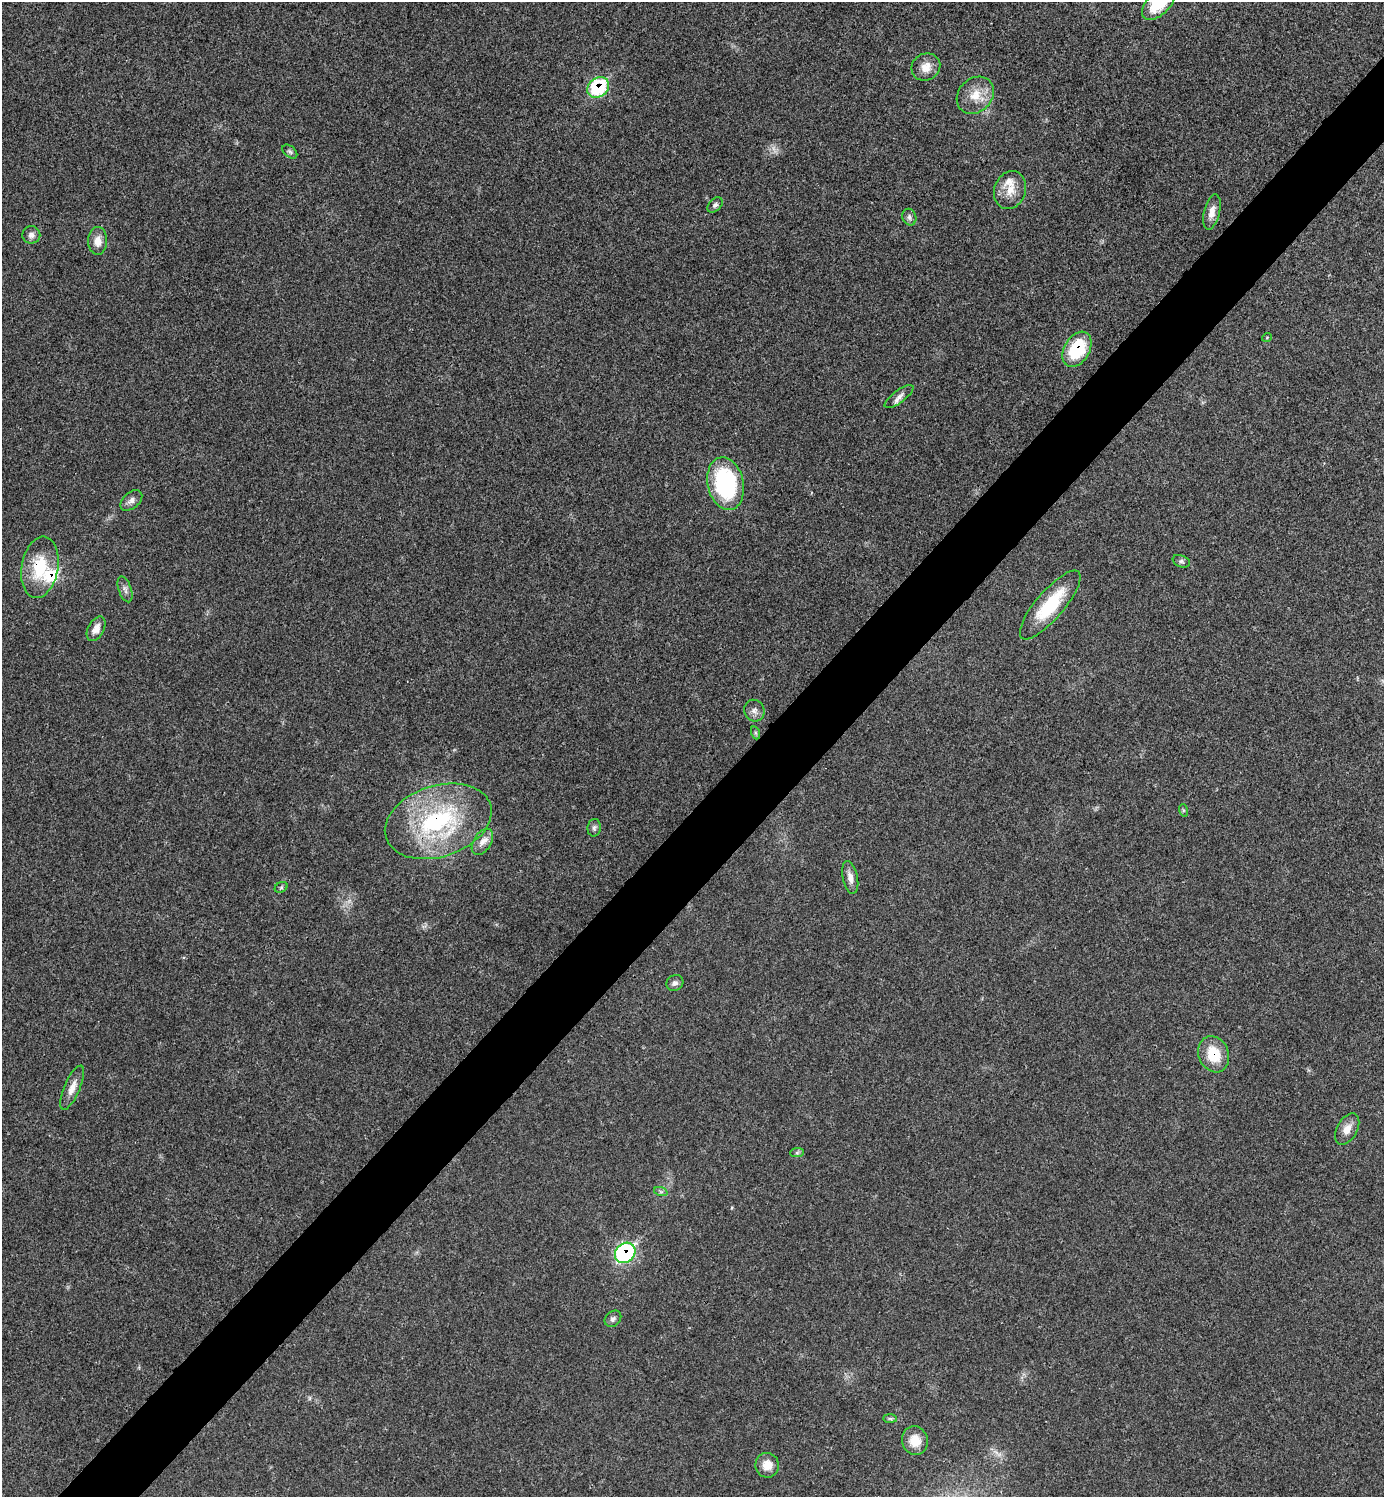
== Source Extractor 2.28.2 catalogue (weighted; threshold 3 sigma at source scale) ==
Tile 7 of 4 x 4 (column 3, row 2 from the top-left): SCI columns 2924-4305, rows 2996-4490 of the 5987 x 5987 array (HDU 1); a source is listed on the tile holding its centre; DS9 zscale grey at full resolution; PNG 1386 x 1499 px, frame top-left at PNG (2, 2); each listed source drawn as its Kron ellipse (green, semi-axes under 4 px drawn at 4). Shown black and unused: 5% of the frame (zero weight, under 3 of 4 exposures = <1% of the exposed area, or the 3 px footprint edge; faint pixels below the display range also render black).
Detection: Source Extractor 2.28.2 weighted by HDU 2 'WHT'; one run over the whole footprint, this tile lists its part. Background 0.0192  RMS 0.004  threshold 0.0181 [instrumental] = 3 sigma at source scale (4.5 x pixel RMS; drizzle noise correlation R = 1.50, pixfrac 1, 0.05/0.05 arcsec/px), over >= 5 px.
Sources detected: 43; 1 too faint to see at this stretch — neither listed nor drawn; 2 inside a brighter listed object's ellipse — not listed separately; the other 40 listed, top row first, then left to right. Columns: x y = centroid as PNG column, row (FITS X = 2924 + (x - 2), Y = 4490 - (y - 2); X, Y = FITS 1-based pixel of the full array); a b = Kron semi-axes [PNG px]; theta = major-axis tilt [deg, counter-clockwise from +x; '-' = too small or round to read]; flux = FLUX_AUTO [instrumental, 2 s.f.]
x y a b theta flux
1159 3 21 11 46 18
926 67 15 13 33 4.7
598 87 12 9 40 28
975 95 20 16 45 7.8
290 152 8 5 -41 0.86
1010 190 19 15 70 6.3
715 205 9 6 45 1.1
1212 212 18 7 76 3.6
909 217 8 7 - 1.3
31 235 9 8 - 1.8
98 241 14 9 89 4
1267 337 5 3 - 0.32
1077 349 19 12 59 21
899 396 17 6 37 2.3
726 484 27 18 -78 48
131 500 13 8 41 2
1181 561 9 6 -22 0.99
40 567 31 18 80 17
125 589 13 6 -71 1.6
1050 605 44 14 49 20
96 629 13 8 61 3.4
754 711 11 10 - 2.2
756 733 7 4 -71 0.62
1183 810 6 4 -71 0.56
438 821 55 35 18 59
594 828 9 6 82 1.1
482 842 14 9 58 3.2
850 877 16 7 -78 2.9
281 887 7 5 30 0.67
675 983 9 7 34 1.5
1214 1054 19 15 -66 11
72 1088 24 8 67 4
1347 1129 17 10 60 4
797 1153 7 4 1 0.84
661 1192 7 4 -19 0.8
625 1253 11 9 44 61
613 1319 9 7 43 1.2
890 1419 7 4 -1 0.67
915 1441 14 13 - 6.3
767 1465 12 12 - 5.2
Overlapping masked pixels (flux is a lower limit): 6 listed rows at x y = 598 87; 1077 349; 40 567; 438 821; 1214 1054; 625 1253
Isophote crosses this tile's border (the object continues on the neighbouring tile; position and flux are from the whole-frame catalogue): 1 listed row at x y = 1159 3